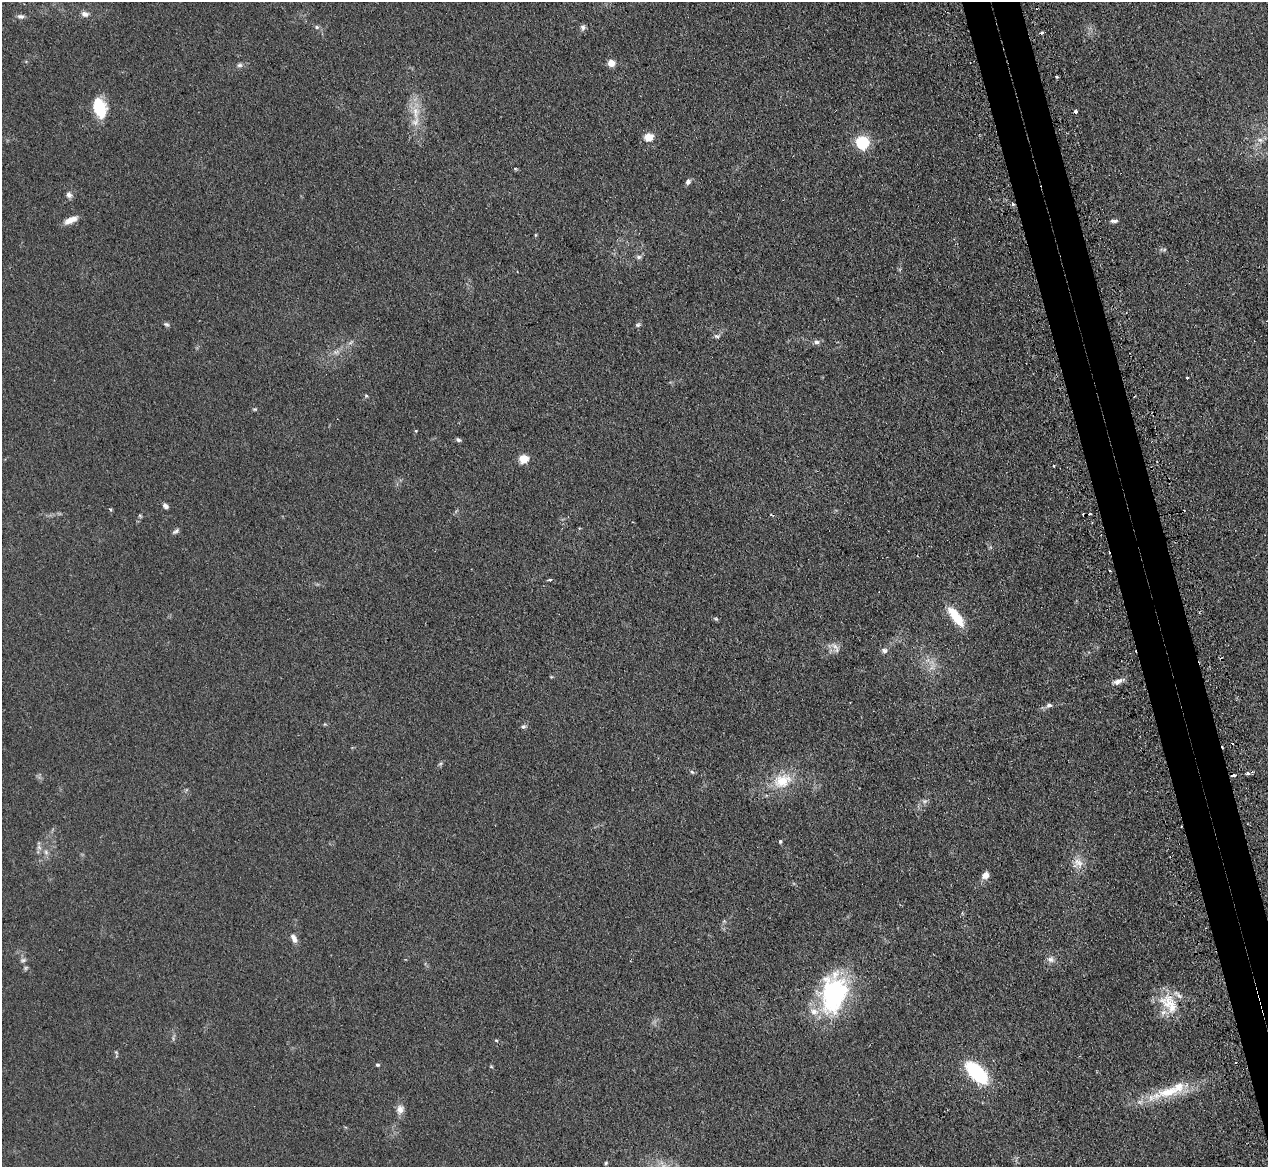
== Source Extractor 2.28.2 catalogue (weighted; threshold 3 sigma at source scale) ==
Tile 6 of 4 x 4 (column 2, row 2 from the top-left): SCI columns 1301-2566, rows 2493-3657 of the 5133 x 5106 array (HDU 1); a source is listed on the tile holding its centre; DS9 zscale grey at full resolution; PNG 1270 x 1169 px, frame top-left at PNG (2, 2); no overlay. Shown black and unused: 4% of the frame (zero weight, under 2 of 3 exposures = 4% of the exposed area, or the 3 px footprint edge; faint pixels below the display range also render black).
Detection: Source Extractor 2.28.2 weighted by HDU 2 'WHT'; one run over the whole footprint, this tile lists its part. Background 0.107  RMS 0.0075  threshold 0.0336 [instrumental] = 3 sigma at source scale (4.5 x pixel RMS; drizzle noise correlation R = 1.50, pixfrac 1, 0.05/0.05 arcsec/px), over >= 5 px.
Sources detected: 89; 1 too faint to see at this stretch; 8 cosmic-ray / hot-pixel residue — not listed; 4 inside a brighter listed object's ellipse — not listed separately; the other 76 listed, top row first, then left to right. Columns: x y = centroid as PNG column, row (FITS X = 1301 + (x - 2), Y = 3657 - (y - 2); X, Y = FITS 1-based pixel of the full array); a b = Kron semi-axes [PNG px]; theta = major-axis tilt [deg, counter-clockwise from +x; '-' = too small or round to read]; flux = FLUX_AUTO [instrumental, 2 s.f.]
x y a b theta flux
85 14 11 7 -10 3.4
21 16 11 7 5 2.6
317 27 7 5 -28 1.7
583 27 8 6 82 2.2
1042 33 4 4 - 1.6
611 63 8 8 - 5.3
239 65 7 5 1 1.9
1056 77 3 3 - 1.3
99 108 18 11 -73 32
415 112 24 10 -86 14
1076 112 3 3 - 7.4
648 137 5 5 - 27
1260 140 8 6 -4 3
862 142 6 6 - 130
688 182 8 6 58 2.2
69 195 8 7 - 2.8
1012 204 4 3 - 1.7
71 220 17 7 23 6.5
1114 221 10 4 2 2.1
535 235 5 3 - 0.77
1164 250 6 4 19 1.1
639 257 7 5 -13 1.8
166 324 8 5 -27 1.5
637 325 7 5 15 1.4
717 336 9 5 -2 1.9
816 342 7 7 - 2.4
350 343 7 4 19 1.5
336 352 11 6 14 3.4
1187 378 3 3 - 1.1
366 396 5 5 - 0.96
254 409 5 4 - 0.91
416 431 4 4 - 0.65
458 440 6 5 - 1.6
523 458 5 5 - 30
1053 466 3 3 - 2.2
165 506 7 5 -46 2.5
111 509 4 4 - 1.1
771 515 4 2 - 0.67
140 516 6 4 -19 0.87
176 531 10 5 33 1.8
549 580 4 3 - 2
956 616 26 10 -52 20
716 619 7 5 -30 1.1
835 646 14 6 -36 3.6
884 650 7 6 - 2.5
932 667 14 6 54 4.9
551 677 5 3 - 0.69
1118 681 17 6 20 4.6
1049 705 7 6 - 2.3
523 727 7 5 10 1.6
440 764 6 4 43 1.2
692 772 7 4 -44 1.1
1247 773 4 4 - 2
1234 775 5 3 - 5.9
782 781 29 19 21 24
1181 826 2 2 - 0.55
780 841 5 4 - 1
39 847 7 6 - 2.2
46 852 7 6 - 2.2
1078 863 16 15 - 8.9
985 875 8 6 53 5.5
724 921 5 5 - 0.96
294 938 12 6 -63 4
1050 959 10 9 - 3.4
23 960 8 6 1 1.8
26 968 6 5 - 1.2
834 994 43 28 79 99
1169 1003 32 19 -52 21
496 1040 4 3 - 0.72
116 1052 5 4 - 0.76
377 1065 5 4 - 1.1
491 1067 5 3 - 0.66
977 1073 24 12 -45 57
1168 1092 39 14 8 27
400 1109 11 9 75 5.2
606 1163 5 4 - 0.94
Overlapping masked pixels (flux is a lower limit): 3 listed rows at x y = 1012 204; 1234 775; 1181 826